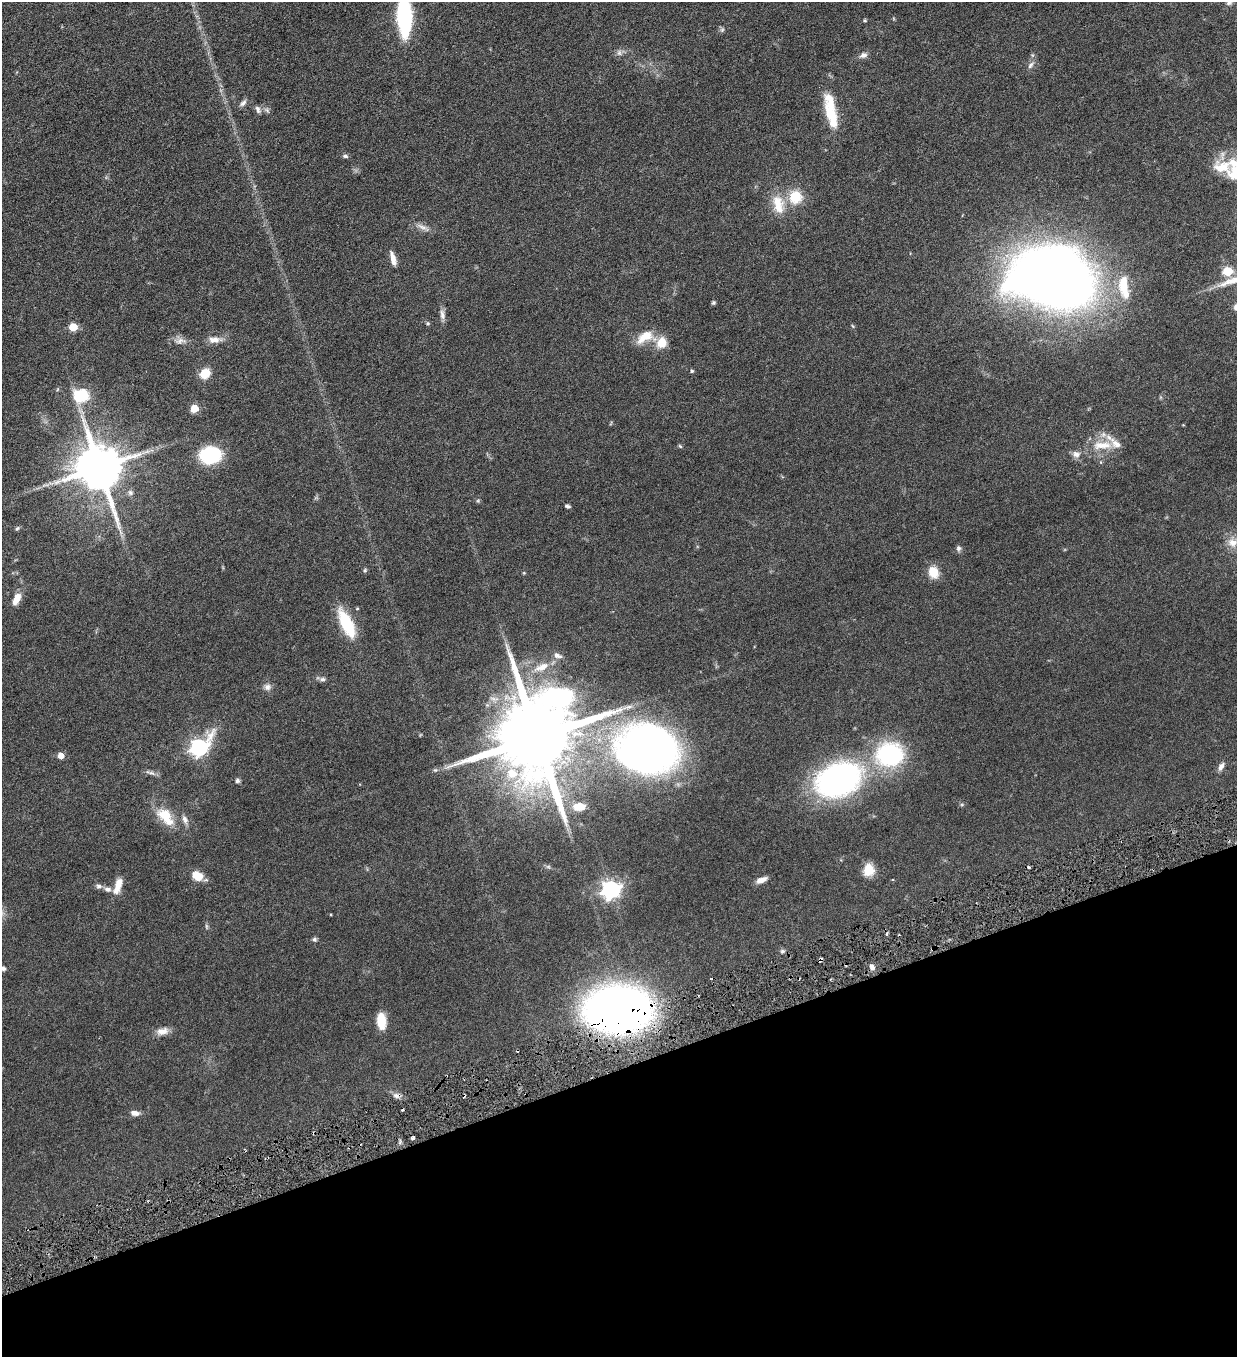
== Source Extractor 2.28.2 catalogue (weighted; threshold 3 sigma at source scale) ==
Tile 14 of 4 x 4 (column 2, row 4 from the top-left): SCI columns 1516-2750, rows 2-1356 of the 5372 x 5421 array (HDU 1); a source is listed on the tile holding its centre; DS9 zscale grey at full resolution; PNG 1239 x 1359 px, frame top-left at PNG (2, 2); no overlay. Shown black and unused: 21% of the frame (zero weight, under 3 of 6 exposures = <1% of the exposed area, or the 3 px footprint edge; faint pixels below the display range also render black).
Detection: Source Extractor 2.28.2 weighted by HDU 2 'WHT'; one run over the whole footprint, this tile lists its part. Background 0.0454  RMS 0.0039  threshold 0.0159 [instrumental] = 3 sigma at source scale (4.09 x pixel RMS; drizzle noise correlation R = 1.36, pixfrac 0.8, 0.05/0.05 arcsec/px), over >= 5 px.
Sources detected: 101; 1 too faint to see at this stretch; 8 cosmic-ray / hot-pixel residue — not listed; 10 inside a brighter listed object's ellipse — not listed separately; the other 82 listed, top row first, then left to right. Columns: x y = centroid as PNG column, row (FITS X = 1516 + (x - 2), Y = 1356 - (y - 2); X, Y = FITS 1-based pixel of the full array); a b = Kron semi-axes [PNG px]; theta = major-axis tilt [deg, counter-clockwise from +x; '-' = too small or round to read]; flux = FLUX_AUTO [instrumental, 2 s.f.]
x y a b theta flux
1229 2 11 8 77 1.5
404 16 28 9 -88 67
865 20 4 4 - 0.43
722 30 6 6 - 0.65
619 53 9 6 76 1.2
863 55 11 7 23 1.5
1031 65 11 6 53 1.3
243 103 12 6 42 1.2
258 109 11 6 -69 1.1
267 110 9 4 -54 0.82
830 114 27 15 -62 8.7
345 156 7 5 -8 0.78
1222 167 49 23 23 14
795 197 16 15 - 9
777 202 20 17 -19 7.1
422 227 17 6 -26 2.1
393 258 18 6 -75 2.7
1228 271 5 5 - 16
1052 277 61 42 -11 540
1124 287 33 12 -82 12
713 303 5 5 - 0.53
1236 307 8 6 51 1.7
442 315 15 7 -83 1.7
428 323 6 5 - 0.48
73 327 5 5 - 11
645 337 25 14 21 6.9
215 340 18 8 2 2.9
180 341 18 8 5 2.3
692 371 5 4 - 0.42
205 374 12 10 47 5.5
81 395 12 10 -3 17
194 408 5 5 - 9.5
1102 445 32 12 4 7.6
680 446 5 4 - 0.47
1076 454 11 8 -8 2
210 455 20 15 5 22
99 468 14 12 -70 1900
567 506 6 3 -12 0.68
17 528 7 4 44 0.6
1232 543 15 13 -13 3.8
958 548 7 7 - 0.9
365 570 5 5 - 0.5
933 572 14 11 -68 5.3
524 573 5 4 - 0.33
16 599 14 7 64 3.8
357 608 4 4 - 0.34
347 623 34 12 -65 14
542 667 22 9 25 4.8
322 679 9 6 2 0.97
267 687 10 9 - 1.6
537 737 24 19 -89 6600
199 747 10 7 42 110
646 748 47 39 -9 230
890 754 30 26 4 38
61 756 5 5 - 3.2
1221 766 11 6 59 1.5
435 770 6 5 - 0.57
150 773 16 4 -17 1.2
512 773 16 15 - 8.8
237 780 6 6 - 0.76
838 780 43 29 21 92
579 806 12 8 1 5.9
165 815 20 14 -35 8.5
185 820 13 7 -66 1.7
548 867 6 4 18 0.48
1029 867 4 3 - 0.43
869 870 14 12 84 5.5
197 876 11 8 -26 6.1
761 880 12 6 22 2.4
99 886 9 7 -6 1.1
118 886 21 8 70 4.4
108 889 9 6 -9 1.3
611 889 7 7 - 150
314 939 6 6 - 0.69
782 951 6 5 - 0.75
820 960 5 3 - 0.85
872 967 7 6 - 1.5
3 968 4 4 - 1
618 1009 39 28 0 350
381 1021 17 9 -86 6.3
162 1031 17 9 12 3
135 1113 10 6 -10 1.9
Overlapping masked pixels (flux is a lower limit): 2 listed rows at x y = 820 960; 618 1009
Isophote crosses this tile's border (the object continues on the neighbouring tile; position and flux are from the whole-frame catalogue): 5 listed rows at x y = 1229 2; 404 16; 1222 167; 1236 307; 3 968